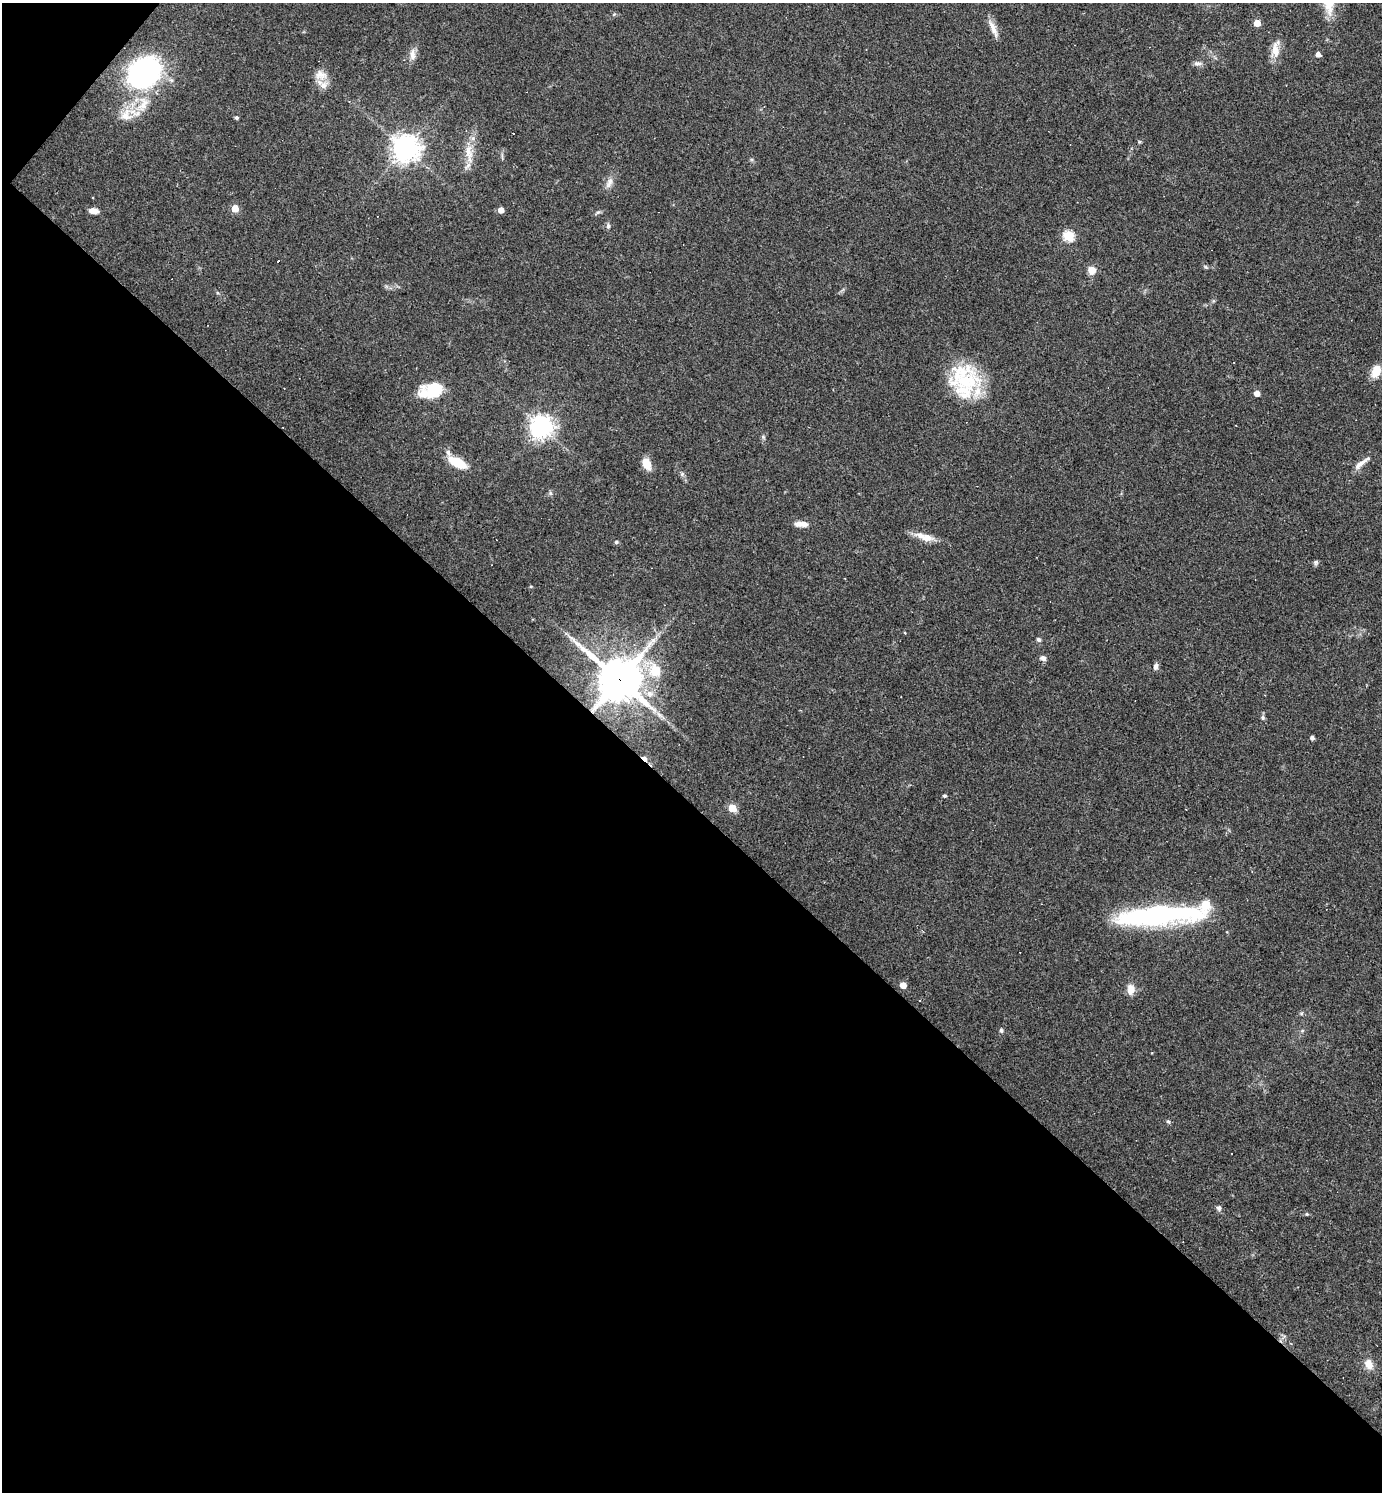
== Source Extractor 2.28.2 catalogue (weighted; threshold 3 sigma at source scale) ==
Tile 9 of 4 x 4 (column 1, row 3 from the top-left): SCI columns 151-1530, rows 1491-2980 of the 5962 x 5960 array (HDU 1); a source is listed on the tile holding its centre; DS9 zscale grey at full resolution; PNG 1384 x 1494 px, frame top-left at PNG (2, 3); no overlay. Shown black and unused: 47% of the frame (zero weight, under 3 of 4 exposures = <1% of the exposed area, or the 3 px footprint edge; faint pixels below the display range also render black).
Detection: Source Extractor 2.28.2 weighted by HDU 2 'WHT'; one run over the whole footprint, this tile lists its part. Background 0.0419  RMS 0.0048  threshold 0.0218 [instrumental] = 3 sigma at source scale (4.5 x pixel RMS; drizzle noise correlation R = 1.50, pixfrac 1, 0.05/0.05 arcsec/px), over >= 5 px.
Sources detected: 65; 1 inside a brighter object's white glare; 3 cosmic-ray / hot-pixel residue — not listed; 6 inside a brighter listed object's ellipse — not listed separately; the other 55 listed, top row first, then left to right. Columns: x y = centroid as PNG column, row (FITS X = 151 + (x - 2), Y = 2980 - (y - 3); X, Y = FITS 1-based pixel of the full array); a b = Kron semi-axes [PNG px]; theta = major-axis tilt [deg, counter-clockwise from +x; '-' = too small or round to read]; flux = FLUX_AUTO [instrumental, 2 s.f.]
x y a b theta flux
1257 23 5 5 - 8.7
993 29 26 6 -67 3.9
1275 49 25 10 86 5.6
1318 54 5 4 - 2.6
412 55 17 7 -89 3
1198 63 12 5 -9 1.5
145 73 29 23 45 110
320 75 17 12 -11 4.6
143 104 24 11 56 9.8
126 115 18 15 71 7.8
236 118 5 4 - 0.77
513 133 3 3 - 0.8
405 148 9 8 - 490
469 153 30 9 -84 7.1
609 183 16 7 70 3
235 209 5 5 - 9.3
501 210 4 4 - 4.6
94 211 11 6 -6 3
597 213 10 3 30 0.91
608 226 7 5 -78 1.1
1068 236 5 5 - 33
278 261 3 3 - 10
1091 270 9 8 - 4.4
1376 371 14 9 68 7
967 381 47 22 4 26
432 390 23 14 16 20
1257 393 5 4 - 4.4
541 427 7 7 - 390
763 437 6 4 -46 0.72
457 463 15 7 -27 17
646 464 14 9 -65 5.7
1360 464 22 6 38 3.7
550 493 7 4 -71 0.75
803 524 14 7 -1 3.3
927 538 16 10 -9 4.7
616 542 5 4 - 0.75
1315 562 7 6 - 0.94
531 586 5 3 - 0.48
1038 639 7 5 -32 0.83
1043 658 7 6 - 1.6
1156 666 9 6 80 1.6
655 671 7 6 - 17
619 680 15 13 -37 1700
1263 717 7 4 -71 0.96
1312 737 4 4 - 1.5
644 759 7 4 -42 7
944 796 5 4 - 0.62
732 808 5 5 - 16
1160 915 78 19 2 88
903 985 5 4 - 5.9
1131 989 13 9 -87 4
1001 1030 6 4 -75 0.85
1168 1121 6 4 -51 0.75
1219 1208 7 6 - 1.4
1369 1364 12 9 -62 4.7
Overlapping masked pixels (flux is a lower limit): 2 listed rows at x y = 619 680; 644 759